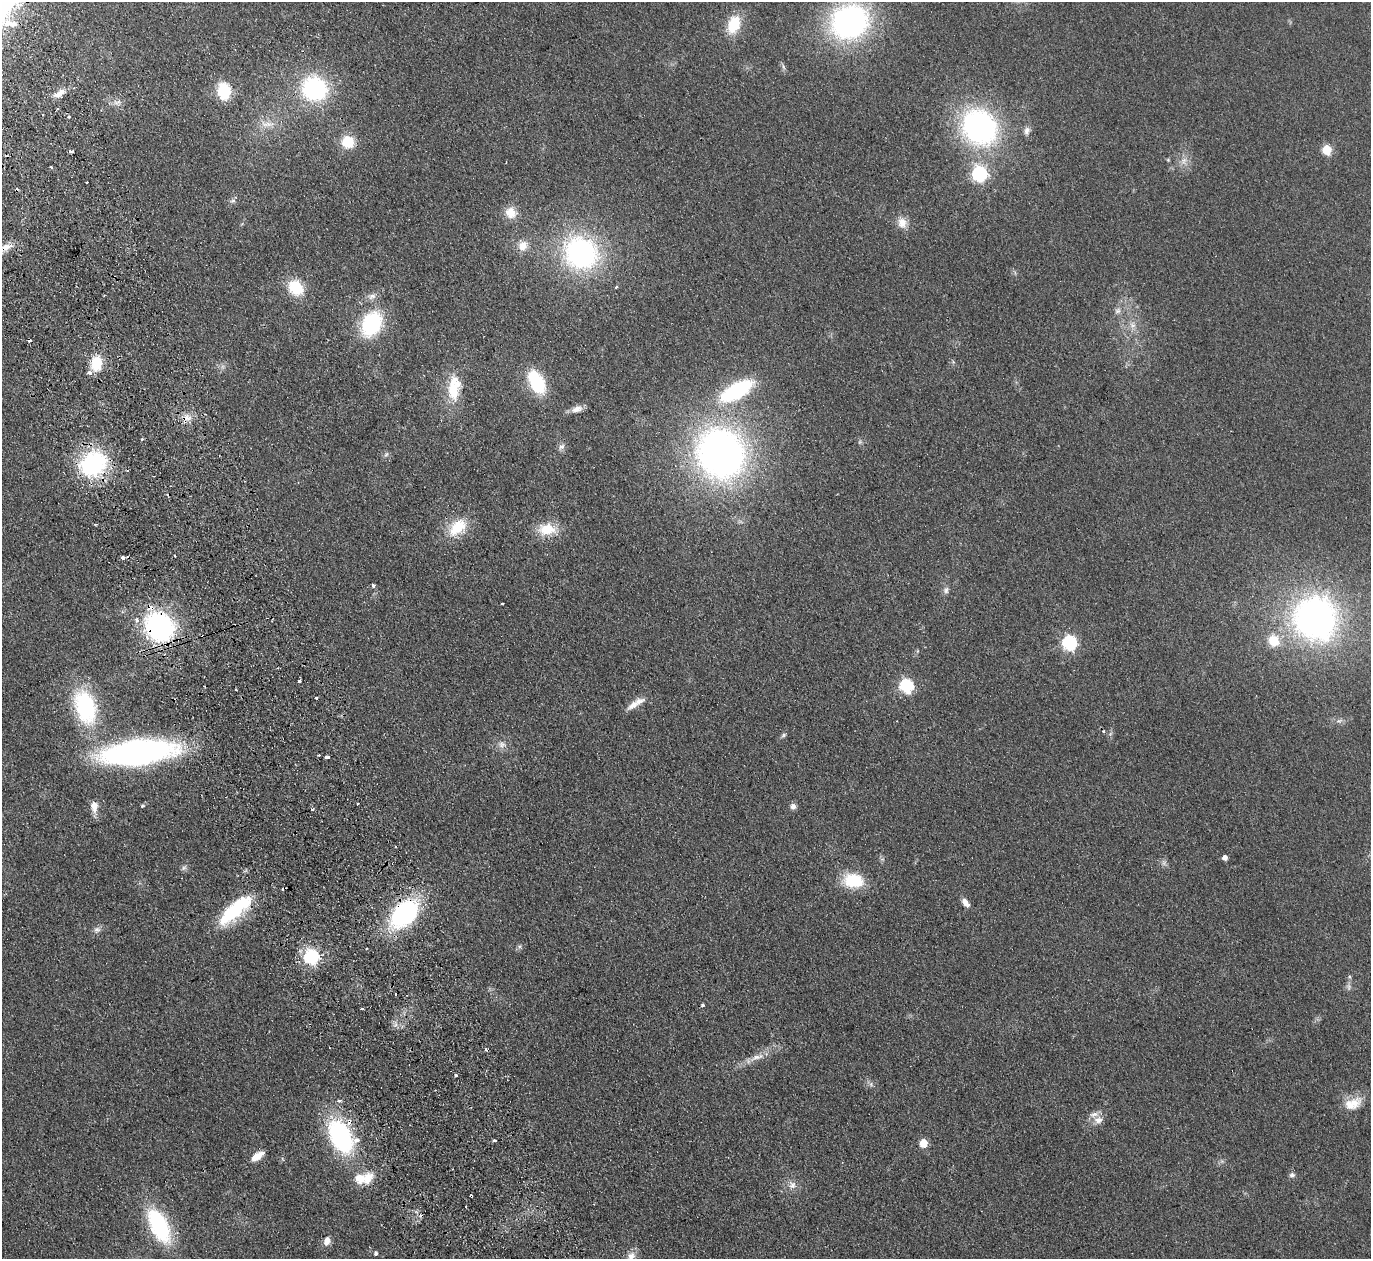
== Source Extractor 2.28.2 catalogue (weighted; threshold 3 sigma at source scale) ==
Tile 11 of 4 x 4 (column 3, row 3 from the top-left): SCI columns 2793-4161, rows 1562-2818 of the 5585 x 5508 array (HDU 1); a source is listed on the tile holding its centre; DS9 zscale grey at full resolution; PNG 1373 x 1261 px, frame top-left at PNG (2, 2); no overlay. Shown black and unused: <1% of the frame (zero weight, under 2 of 3 exposures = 3% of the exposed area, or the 3 px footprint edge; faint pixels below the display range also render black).
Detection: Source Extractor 2.28.2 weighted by HDU 2 'WHT'; one run over the whole footprint, this tile lists its part. Background 0.0914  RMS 0.01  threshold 0.0452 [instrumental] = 3 sigma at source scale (4.5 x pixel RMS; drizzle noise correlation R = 1.50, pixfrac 1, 0.05/0.05 arcsec/px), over >= 5 px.
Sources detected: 127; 2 too faint to see at this stretch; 1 inside a brighter object's white glare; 16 cosmic-ray / hot-pixel residue — not listed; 7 inside a brighter listed object's ellipse — not listed separately; the other 101 listed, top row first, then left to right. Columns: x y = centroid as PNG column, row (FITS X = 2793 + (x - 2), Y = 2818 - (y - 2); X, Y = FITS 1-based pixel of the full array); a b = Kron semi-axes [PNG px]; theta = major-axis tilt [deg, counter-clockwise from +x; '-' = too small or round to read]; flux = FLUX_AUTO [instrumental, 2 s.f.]
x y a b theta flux
850 21 33 28 25 260
734 24 22 14 71 27
315 89 25 23 -42 110
224 91 13 10 -87 51
61 92 5 4 - 8.7
57 95 9 7 2 5.6
117 103 11 5 8 4.1
68 117 3 3 - 2.3
267 124 19 8 -5 10
980 127 27 24 -53 260
1027 131 11 8 72 4.7
348 142 14 13 - 24
1327 150 6 5 - 47
71 151 4 3 - 3
1168 160 5 5 - 1.1
1184 161 11 7 82 5.8
51 167 3 3 - 1.4
979 174 7 6 - 220
87 182 2 2 - 0.98
233 201 8 6 36 2.8
511 213 15 13 -31 14
902 223 15 12 -75 10
523 246 15 12 63 11
5 248 20 8 25 10
581 253 30 27 -31 210
616 287 3 3 - 1.8
296 288 19 15 -55 32
372 296 12 8 12 5.3
1118 311 8 7 - 3.7
371 324 22 16 62 89
1132 325 10 8 -63 6
96 363 14 10 79 29
537 382 24 13 -62 58
453 390 32 18 79 32
736 391 31 13 29 100
577 409 15 8 18 6.9
187 418 14 10 1 8.9
142 439 4 3 - 1.6
562 447 10 7 49 3.7
721 453 43 39 -64 510
386 455 8 5 62 2.3
93 464 22 18 36 140
95 524 4 3 - 1.2
457 527 27 16 43 29
547 529 23 16 -1 24
123 558 4 3 - 6
373 586 4 4 - 2.5
946 590 9 7 75 3.4
502 604 3 2 - 1.1
1315 618 40 38 -67 360
136 619 5 4 - 4.3
159 627 22 19 -46 210
1274 641 16 14 -67 19
1069 643 7 6 - 190
299 681 3 3 - 3
906 686 7 6 - 150
316 698 3 3 - 3.8
633 705 20 9 38 10
85 707 41 24 -72 94
1339 721 9 4 29 2.3
784 735 7 5 29 1.9
502 745 11 8 0 5.3
138 752 51 17 7 450
319 755 2 2 - 0.74
327 757 4 3 - 31
358 804 3 2 - 1.2
94 806 13 8 -85 9.3
142 806 4 4 - 1.5
793 806 7 7 - 4
312 809 3 3 - 3
1225 858 5 5 - 4.6
184 868 8 5 44 2.4
853 880 24 16 -7 37
283 889 3 3 - 1.7
965 903 12 6 -51 5.9
230 913 38 18 39 55
404 914 23 15 45 180
97 930 10 8 27 3.9
367 948 2 2 - 0.8
318 956 4 4 - 12
311 957 7 6 - 190
1349 977 5 5 - 1.7
395 994 3 3 - 2.2
702 1005 4 3 - 3.3
362 1009 3 3 - 4
757 1057 24 7 18 10
456 1075 3 3 - 4.9
339 1101 7 4 10 2.1
1353 1103 26 15 24 18
1098 1120 12 9 2 7.4
340 1136 30 18 -63 160
495 1140 3 3 - 2.4
923 1143 5 5 - 28
257 1157 13 7 35 12
1292 1175 7 6 - 2.8
360 1178 17 16 - 15
792 1185 12 10 -64 6.7
159 1226 30 14 -64 110
327 1241 10 7 77 7.4
376 1253 4 4 - 2.3
631 1256 14 10 66 7.3
Overlapping masked pixels (flux is a lower limit): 7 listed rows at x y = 5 248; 187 418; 93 464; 159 627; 138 752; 404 914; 340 1136
Isophote crosses this tile's border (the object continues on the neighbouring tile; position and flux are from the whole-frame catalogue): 2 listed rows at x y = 5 248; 631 1256